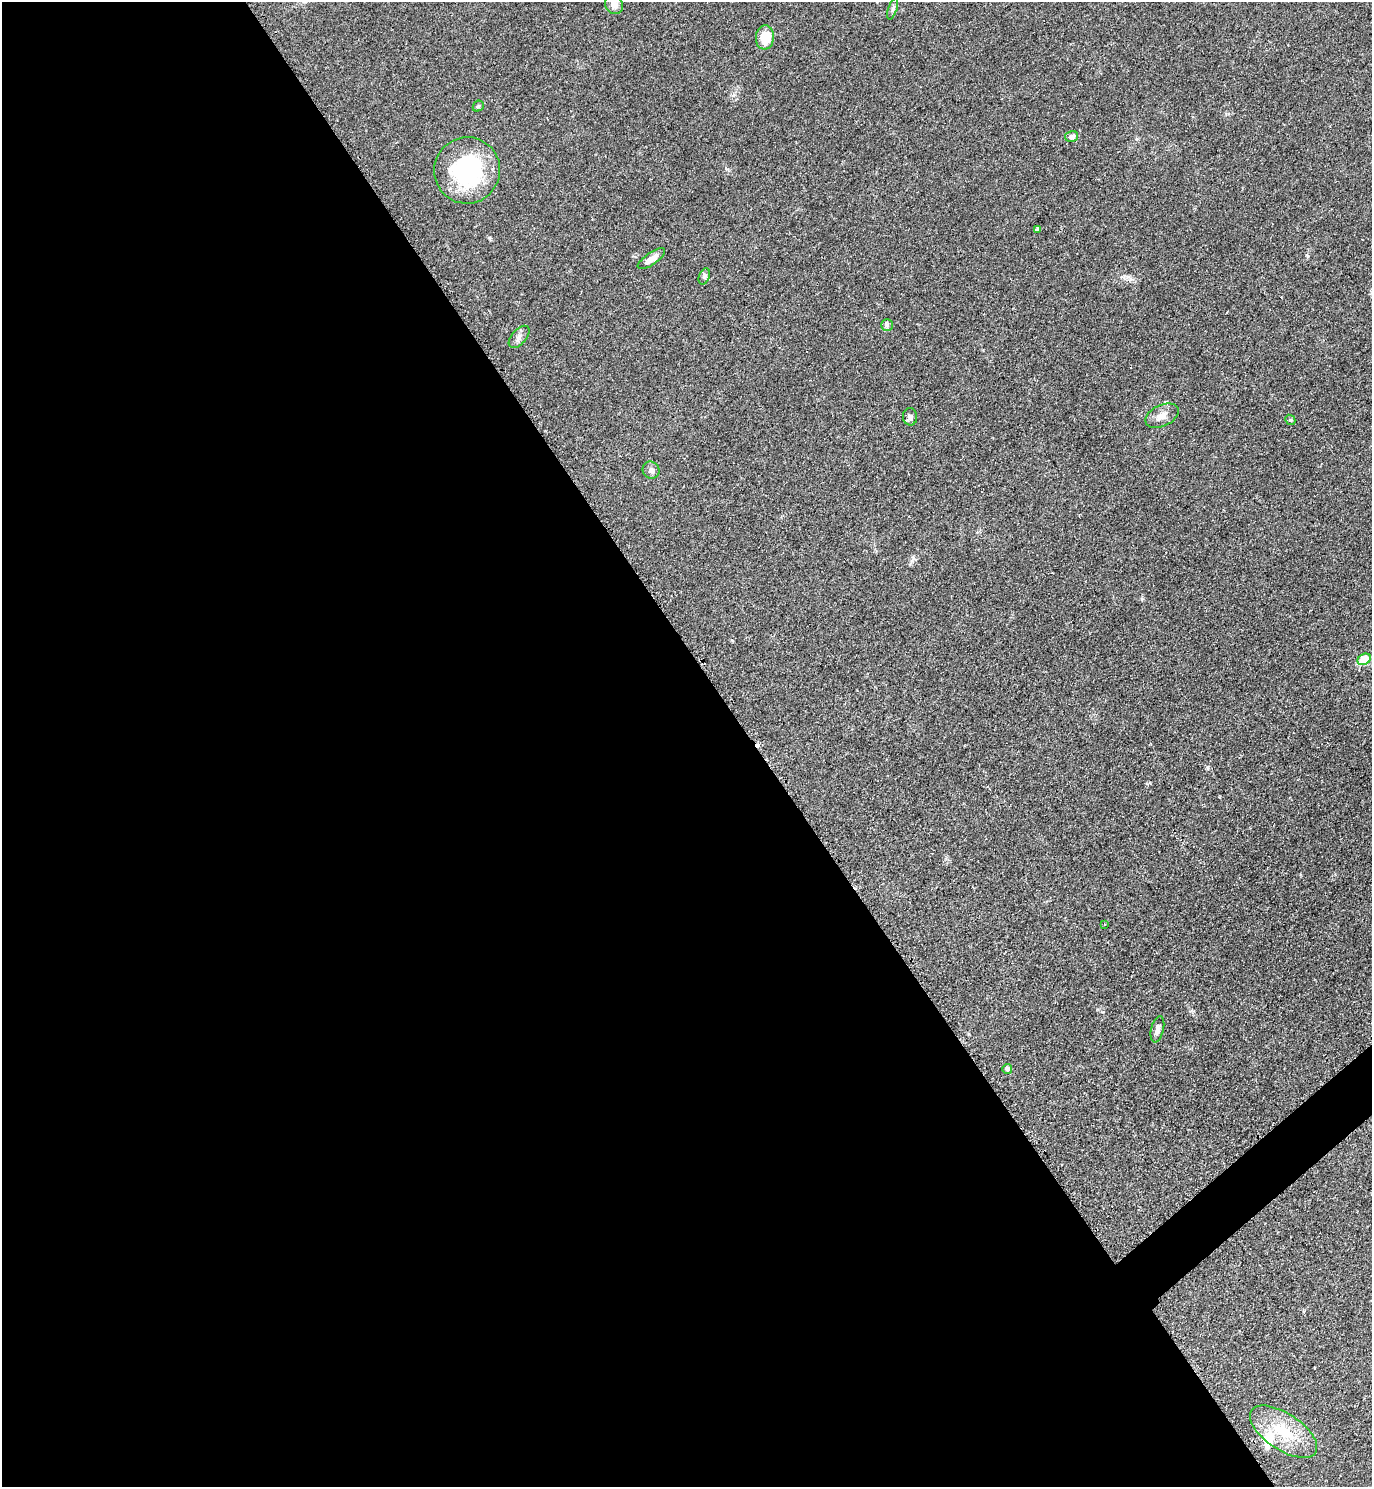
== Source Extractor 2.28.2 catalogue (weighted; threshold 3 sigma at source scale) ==
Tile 9 of 4 x 4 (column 1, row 3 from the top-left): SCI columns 313-1682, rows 1491-2975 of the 5958 x 5961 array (HDU 1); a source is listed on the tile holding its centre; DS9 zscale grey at full resolution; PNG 1374 x 1489 px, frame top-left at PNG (2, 2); each listed source drawn as its Kron ellipse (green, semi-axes under 4 px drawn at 4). Shown black and unused: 56% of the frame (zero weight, under 2 of 3 exposures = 1% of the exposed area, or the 3 px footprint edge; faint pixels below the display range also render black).
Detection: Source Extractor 2.28.2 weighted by HDU 2 'WHT'; one run over the whole footprint, this tile lists its part. Background 0.0796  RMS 0.0079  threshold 0.0355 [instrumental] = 3 sigma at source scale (4.5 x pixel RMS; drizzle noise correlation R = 1.50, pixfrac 1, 0.05/0.05 arcsec/px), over >= 5 px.
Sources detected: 22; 1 cosmic-ray / hot-pixel residue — neither listed nor drawn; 1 inside a brighter listed object's ellipse — not listed separately; the other 20 listed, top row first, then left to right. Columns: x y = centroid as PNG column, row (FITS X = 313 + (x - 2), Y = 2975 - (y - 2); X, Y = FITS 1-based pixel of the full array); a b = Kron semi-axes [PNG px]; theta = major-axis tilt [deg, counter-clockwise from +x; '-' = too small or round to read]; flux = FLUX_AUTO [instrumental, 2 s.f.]
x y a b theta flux
614 5 10 8 -53 4.7
893 9 11 4 71 2.1
765 37 12 9 84 15
478 106 6 5 - 1.1
1072 137 6 5 - 3.6
467 170 33 33 - 83
1037 229 4 3 - 1.8
651 259 16 6 35 6.2
704 276 8 5 70 1.7
887 325 6 6 - 1.7
519 337 13 7 49 3.7
1162 416 18 10 26 7.2
910 417 8 7 - 2.4
1290 420 5 4 - 1.1
651 470 9 8 - 3
1364 659 7 5 31 23
1105 924 3 3 - 1.5
1157 1029 13 6 76 3.7
1007 1069 5 5 - 2.6
1284 1432 38 18 -33 33
Isophote crosses this tile's border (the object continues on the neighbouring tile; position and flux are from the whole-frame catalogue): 1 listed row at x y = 614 5
Unlisted compact peaks at least as high as the median listed source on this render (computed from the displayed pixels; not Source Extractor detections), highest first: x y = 913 558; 489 238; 1207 767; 1142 599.